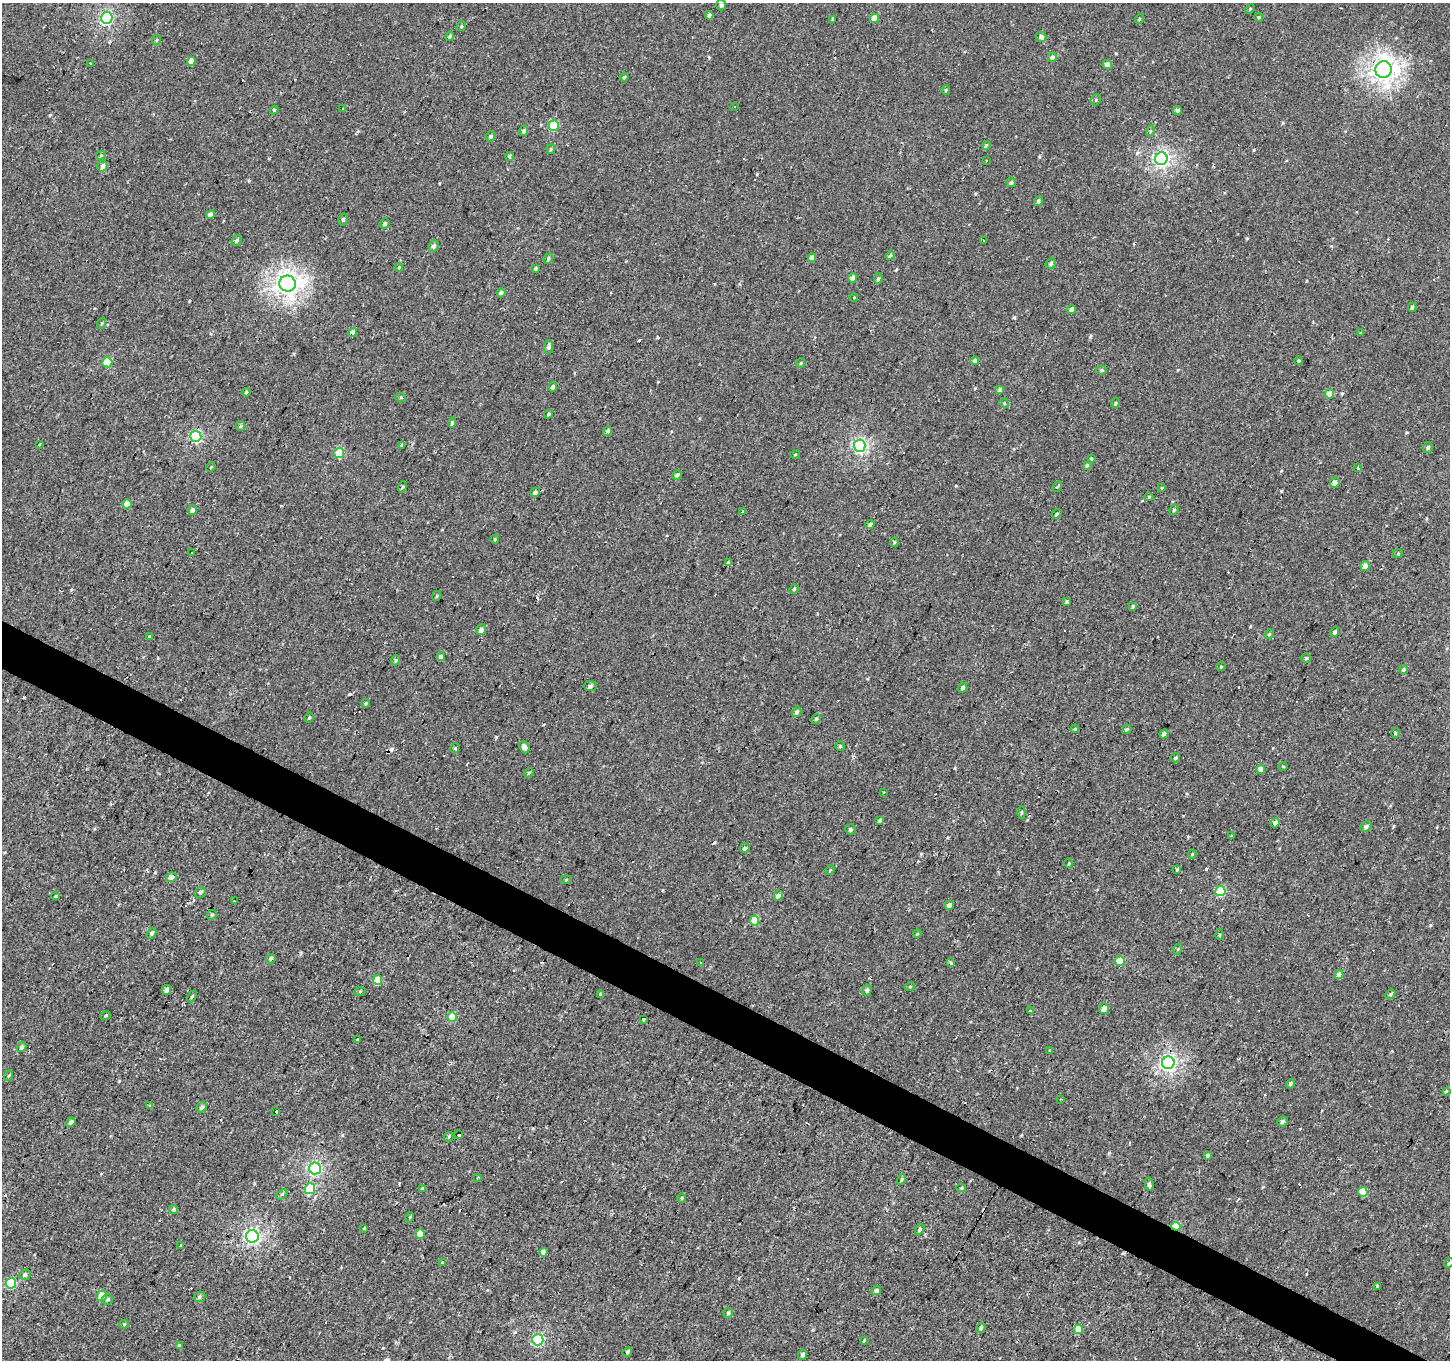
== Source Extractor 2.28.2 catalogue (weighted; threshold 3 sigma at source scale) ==
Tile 6 of 4 x 4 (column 2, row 2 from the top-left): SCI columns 1450-2897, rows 2975-4332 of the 5792 x 5881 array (HDU 1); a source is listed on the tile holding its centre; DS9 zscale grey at full resolution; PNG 1452 x 1362 px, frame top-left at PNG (2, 3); each listed source drawn as its Kron ellipse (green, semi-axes under 4 px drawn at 4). Shown black and unused: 3% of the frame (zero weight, under 2 of 3 exposures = <1% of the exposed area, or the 3 px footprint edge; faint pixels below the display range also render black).
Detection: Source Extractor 2.28.2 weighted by HDU 2 'WHT'; one run over the whole footprint, this tile lists its part. Background -5.20e-04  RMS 0.004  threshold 0.0181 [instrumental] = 3 sigma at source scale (4.5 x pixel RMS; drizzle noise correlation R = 1.50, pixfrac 1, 0.0396/0.0396 arcsec/px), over >= 5 px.
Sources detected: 265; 32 cosmic-ray / hot-pixel residue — neither listed nor drawn; the other 233 listed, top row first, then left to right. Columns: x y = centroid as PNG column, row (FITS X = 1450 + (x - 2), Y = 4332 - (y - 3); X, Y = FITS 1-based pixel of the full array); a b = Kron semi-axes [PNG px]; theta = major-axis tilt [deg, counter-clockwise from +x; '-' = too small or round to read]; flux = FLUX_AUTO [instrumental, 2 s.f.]
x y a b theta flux
721 5 5 5 - 1.1
1250 9 5 3 - 0.43
709 15 4 4 - 1.3
1259 17 4 4 - 0.47
107 18 6 6 - 49
874 18 4 4 - 4.5
832 19 4 3 - 0.51
1139 19 5 3 - 0.37
461 26 5 4 - 0.46
450 36 5 4 - 0.9
1041 37 5 5 - 1.4
156 40 5 3 - 0.4
1052 57 5 4 - 1.9
191 61 4 4 - 2.9
90 63 3 2 - 0.37
1107 64 4 4 - 2.1
1383 70 8 8 - 250
624 77 4 4 - 0.54
946 90 5 4 - 0.48
1096 100 6 5 - 0.54
735 106 3 2 - 0.29
343 109 3 2 - 0.32
274 110 4 3 - 0.44
1177 110 4 4 - 0.95
554 126 5 5 - 13
524 131 5 4 - 0.95
1150 131 5 3 - 0.44
491 136 5 4 - 0.77
986 145 4 3 - 1.2
551 149 5 4 - 0.46
101 155 5 4 - 0.47
510 156 4 3 - 2
1161 159 6 6 - 100
986 161 3 2 - 0.73
103 166 5 5 - 1.6
1011 183 5 4 - 0.88
1038 201 5 4 - 1
210 214 4 4 - 1.7
343 219 6 4 76 0.71
385 223 5 4 - 0.74
237 240 5 5 - 0.74
983 241 3 3 - 1.9
433 246 6 4 67 1.4
890 256 4 4 - 0.9
548 258 5 4 - 0.69
812 258 4 4 - 2.2
1051 263 5 5 - 0.94
399 267 4 3 - 0.31
535 268 4 3 - 0.74
853 278 4 4 - 2.2
878 279 5 4 - 0.69
287 284 8 8 - 240
501 293 4 4 - 1.1
854 297 4 2 - 0.28
1412 307 4 3 - 0.78
1071 309 5 4 - 1.3
102 323 5 3 - 0.39
353 332 4 4 - 2.3
1361 332 4 3 - 0.54
549 347 7 4 83 1
975 361 4 4 - 1.8
1299 361 4 4 - 0.56
107 362 5 5 - 13
801 363 5 3 - 0.35
1102 370 5 4 - 0.64
553 387 4 4 - 1.6
1000 390 4 4 - 1.8
246 392 4 4 - 0.52
1329 394 4 4 - 3.6
401 398 5 3 - 0.46
1004 403 5 3 - 0.38
1115 403 5 3 - 0.38
549 414 4 3 - 0.56
452 423 5 4 - 0.66
240 426 5 4 - 0.62
607 431 5 4 - 0.94
196 436 5 5 - 38
40 444 3 3 - 1.9
402 445 4 3 - 0.53
859 446 6 6 - 70
1428 447 5 5 - 0.93
339 453 5 5 - 20
795 454 5 3 - 0.4
1092 458 3 3 - 5.3
1087 465 4 4 - 0.58
211 467 5 3 - 0.4
1358 468 4 3 - 0.9
677 475 5 4 - 0.89
1335 483 5 4 - 1.7
402 487 6 3 70 0.42
1057 487 5 3 - 2.2
1162 488 4 3 - 0.37
535 492 5 4 - 1.3
1149 497 4 4 - 0.39
127 504 5 4 - 4
192 510 5 4 - 1.7
1174 510 5 4 - 0.55
742 512 4 3 - 1.7
1056 514 5 4 - 0.7
870 524 5 4 - 0.98
495 539 4 3 - 0.39
894 542 5 4 - 0.48
191 553 3 2 - 0.73
1398 553 5 3 - 0.41
729 562 4 3 - 1
1365 566 5 4 - 2.4
794 589 5 4 - 0.56
436 596 5 3 - 0.39
1067 602 4 4 - 0.71
1133 606 4 4 - 0.57
481 630 5 5 - 1.7
1335 632 5 4 - 1
1269 634 5 4 - 0.46
149 637 4 3 - 2.4
441 657 4 4 - 1.4
1306 658 5 4 - 0.53
396 660 5 4 - 0.63
1221 667 5 4 - 0.42
1404 669 4 4 - 0.64
590 686 6 5 - 0.95
963 688 5 4 - 0.9
366 703 4 4 - 0.45
797 712 5 4 - 0.93
309 717 5 4 - 0.5
816 719 5 4 - 0.56
1075 729 4 3 - 0.38
1127 729 5 4 - 0.67
1395 733 5 3 - 0.47
1164 734 4 4 - 1.4
840 746 5 5 - 0.57
524 747 6 5 - 1.3
455 748 5 3 - 0.47
1175 758 5 4 - 0.58
1283 766 4 3 - 0.34
1261 769 4 4 - 4
529 773 5 4 - 0.49
884 792 3 2 - 0.88
1021 812 6 3 89 0.45
880 820 4 3 - 1.1
1275 823 5 4 - 1.9
1366 826 6 5 - 1.1
850 829 5 5 - 0.89
1231 836 4 3 - 0.37
745 848 5 4 - 1.1
1192 854 4 3 - 0.38
1069 863 4 3 - 0.35
1177 869 4 3 - 0.5
830 870 5 4 - 0.37
171 877 5 4 - 3.5
566 880 5 3 - 0.4
1220 891 5 5 - 22
200 892 6 5 - 0.76
778 895 5 4 - 1.8
56 896 4 3 - 0.45
234 901 2 2 - 0.37
949 905 5 4 - 2.1
212 915 5 4 - 0.51
755 921 5 4 - 8.5
152 933 5 4 - 0.96
917 934 4 3 - 0.38
1220 935 5 3 - 0.39
1178 949 5 3 - 0.42
271 959 5 4 - 1.1
1120 961 5 4 - 11
700 962 2 2 - 0.42
951 963 4 3 - 0.69
1339 975 4 4 - 3.6
377 980 5 4 - 6.4
910 986 5 3 - 0.32
167 990 5 4 - 1.7
867 990 5 4 - 0.84
360 991 6 4 2 0.44
600 994 3 3 - 1.1
1390 994 5 4 - 0.6
192 996 6 3 61 0.6
1104 1009 5 5 - 2.6
1030 1011 3 3 - 0.64
105 1016 5 2 - 0.36
452 1017 5 4 - 9.3
643 1019 4 3 - 1.1
358 1040 4 3 - 13
22 1047 5 4 - 1.1
1049 1051 3 3 - 0.43
1168 1063 6 6 - 100
8 1076 5 3 - 0.4
1290 1084 5 4 - 0.81
1446 1091 4 3 - 0.48
1061 1099 3 2 - 0.29
150 1106 3 3 - 0.75
201 1107 5 4 - 1
276 1112 3 3 - 3.2
1282 1121 5 4 - 0.8
71 1122 5 4 - 0.99
459 1135 3 3 - 1.2
449 1137 5 3 - 0.4
1208 1155 4 4 - 0.7
315 1168 6 6 - 59
477 1177 3 2 - 0.53
902 1180 5 3 - 0.55
1149 1184 6 4 -81 0.82
423 1188 4 3 - 0.87
961 1188 5 4 - 0.48
310 1189 5 5 - 20
1363 1192 5 5 - 11
282 1194 6 4 44 0.6
682 1198 5 3 - 0.38
174 1209 4 4 - 0.93
410 1217 5 3 - 0.43
1176 1226 5 4 - 9.4
364 1228 4 3 - 0.35
920 1229 5 4 - 0.86
420 1234 5 4 - 6.9
252 1236 6 6 - 100
180 1245 3 3 - 0.85
543 1252 4 4 - 1.9
442 1263 4 3 - 0.37
1449 1263 6 3 45 0.46
25 1275 6 5 - 0.97
11 1283 5 5 - 21
1377 1286 3 3 - 0.46
876 1291 4 4 - 1.3
102 1296 5 5 - 5.8
199 1297 6 5 - 0.79
108 1299 5 5 - 0.81
728 1313 5 5 - 0.64
124 1324 4 4 - 0.51
981 1328 5 4 - 0.78
1078 1329 5 4 - 5.7
538 1340 5 5 - 41
865 1341 3 3 - 5.2
179 1346 3 3 - 5.9
627 1352 5 4 - 0.59
803 1355 5 4 - 1.6
Overlapping masked pixels (flux is a lower limit): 3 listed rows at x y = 353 332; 171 877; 1176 1226
Isophote crosses this tile's border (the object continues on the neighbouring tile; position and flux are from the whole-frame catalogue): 1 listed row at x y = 1449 1263